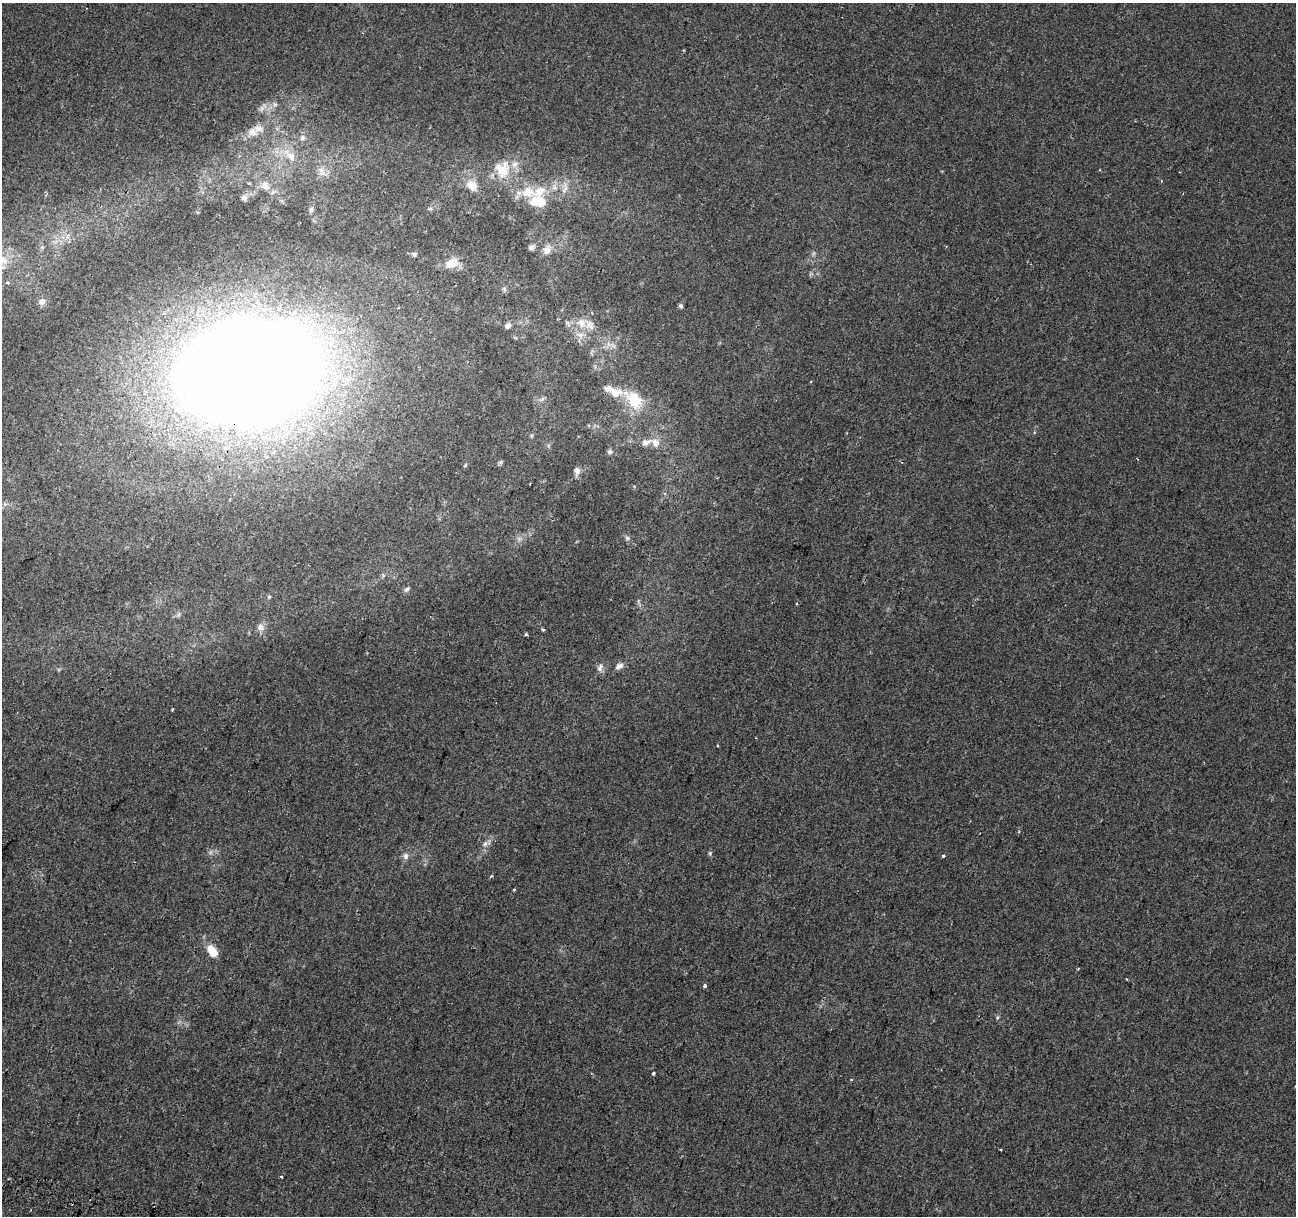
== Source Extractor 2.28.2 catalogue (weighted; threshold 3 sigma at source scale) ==
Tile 7 of 4 x 4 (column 3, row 2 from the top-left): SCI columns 2612-3905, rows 2765-3978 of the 5215 x 5469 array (HDU 1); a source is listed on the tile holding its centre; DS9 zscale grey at full resolution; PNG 1298 x 1218 px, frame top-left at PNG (2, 3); no overlay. Shown black and unused: <1% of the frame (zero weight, under 2 of 3 exposures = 3% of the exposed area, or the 3 px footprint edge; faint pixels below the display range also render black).
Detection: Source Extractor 2.28.2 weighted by HDU 2 'WHT'; one run over the whole footprint, this tile lists its part. Background 0.00835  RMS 0.0031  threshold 0.0138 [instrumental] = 3 sigma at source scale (4.5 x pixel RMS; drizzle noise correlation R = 1.50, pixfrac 1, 0.0396/0.0396 arcsec/px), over >= 5 px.
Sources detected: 66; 3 cosmic-ray / hot-pixel residue — not listed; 8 inside a brighter listed object's ellipse — not listed separately; the other 55 listed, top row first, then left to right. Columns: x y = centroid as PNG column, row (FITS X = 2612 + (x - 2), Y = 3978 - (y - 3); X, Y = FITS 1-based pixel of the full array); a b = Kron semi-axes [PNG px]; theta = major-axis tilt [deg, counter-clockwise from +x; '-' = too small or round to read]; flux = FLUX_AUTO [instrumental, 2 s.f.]
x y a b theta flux
275 104 7 5 -29 0.67
261 108 9 4 81 0.73
252 132 14 12 -28 3
302 138 8 7 - 0.99
291 156 13 10 -46 3.1
502 169 24 21 -86 7.8
321 170 9 9 - 1.8
1100 170 4 3 - 0.22
1161 181 4 3 - 0.28
265 185 12 11 - 2.4
472 185 14 11 -44 3.8
244 198 8 8 - 1.1
538 201 22 13 -4 8
311 209 8 6 72 0.79
531 247 9 6 22 0.92
547 250 13 10 59 2.4
414 254 7 6 - 0.7
3 260 11 9 -2 2.6
452 263 18 12 31 4.5
8 283 5 4 - 0.6
42 301 9 8 - 1.3
681 306 5 5 - 0.73
581 323 15 11 -53 3.6
508 325 7 7 - 1
249 370 109 73 9 830
608 388 13 9 -7 1.8
542 399 7 5 45 0.61
634 400 30 18 -47 11
646 442 18 9 21 2.8
610 452 7 6 - 0.74
577 471 10 7 83 1.4
519 538 7 4 -19 0.66
627 538 7 5 -1 0.72
407 589 7 6 - 0.71
269 597 5 5 - 0.35
797 604 3 3 - 1.2
179 614 7 4 71 0.51
261 627 10 9 - 1.7
543 630 4 3 - 0.47
526 634 3 3 - 0.52
619 666 12 7 32 1.4
600 668 12 8 69 1.4
485 844 9 7 27 1.3
710 853 6 5 - 0.53
406 856 9 7 79 1.2
943 856 3 3 - 1.4
491 876 4 3 - 0.43
514 890 3 3 - 0.37
212 951 18 10 -53 3.9
1126 979 3 2 - 0.46
705 986 4 3 - 1.4
653 1073 3 3 - 1.3
851 1079 4 2 - 0.23
1001 1149 3 3 - 0.73
281 1177 3 3 - 0.92
Overlapping masked pixels (flux is a lower limit): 1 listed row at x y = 249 370
Isophote crosses this tile's border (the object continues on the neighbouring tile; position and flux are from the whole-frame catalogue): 1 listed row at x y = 3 260
Unlisted compact peaks at least as high as the median listed source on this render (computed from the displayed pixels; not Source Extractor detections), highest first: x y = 501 462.